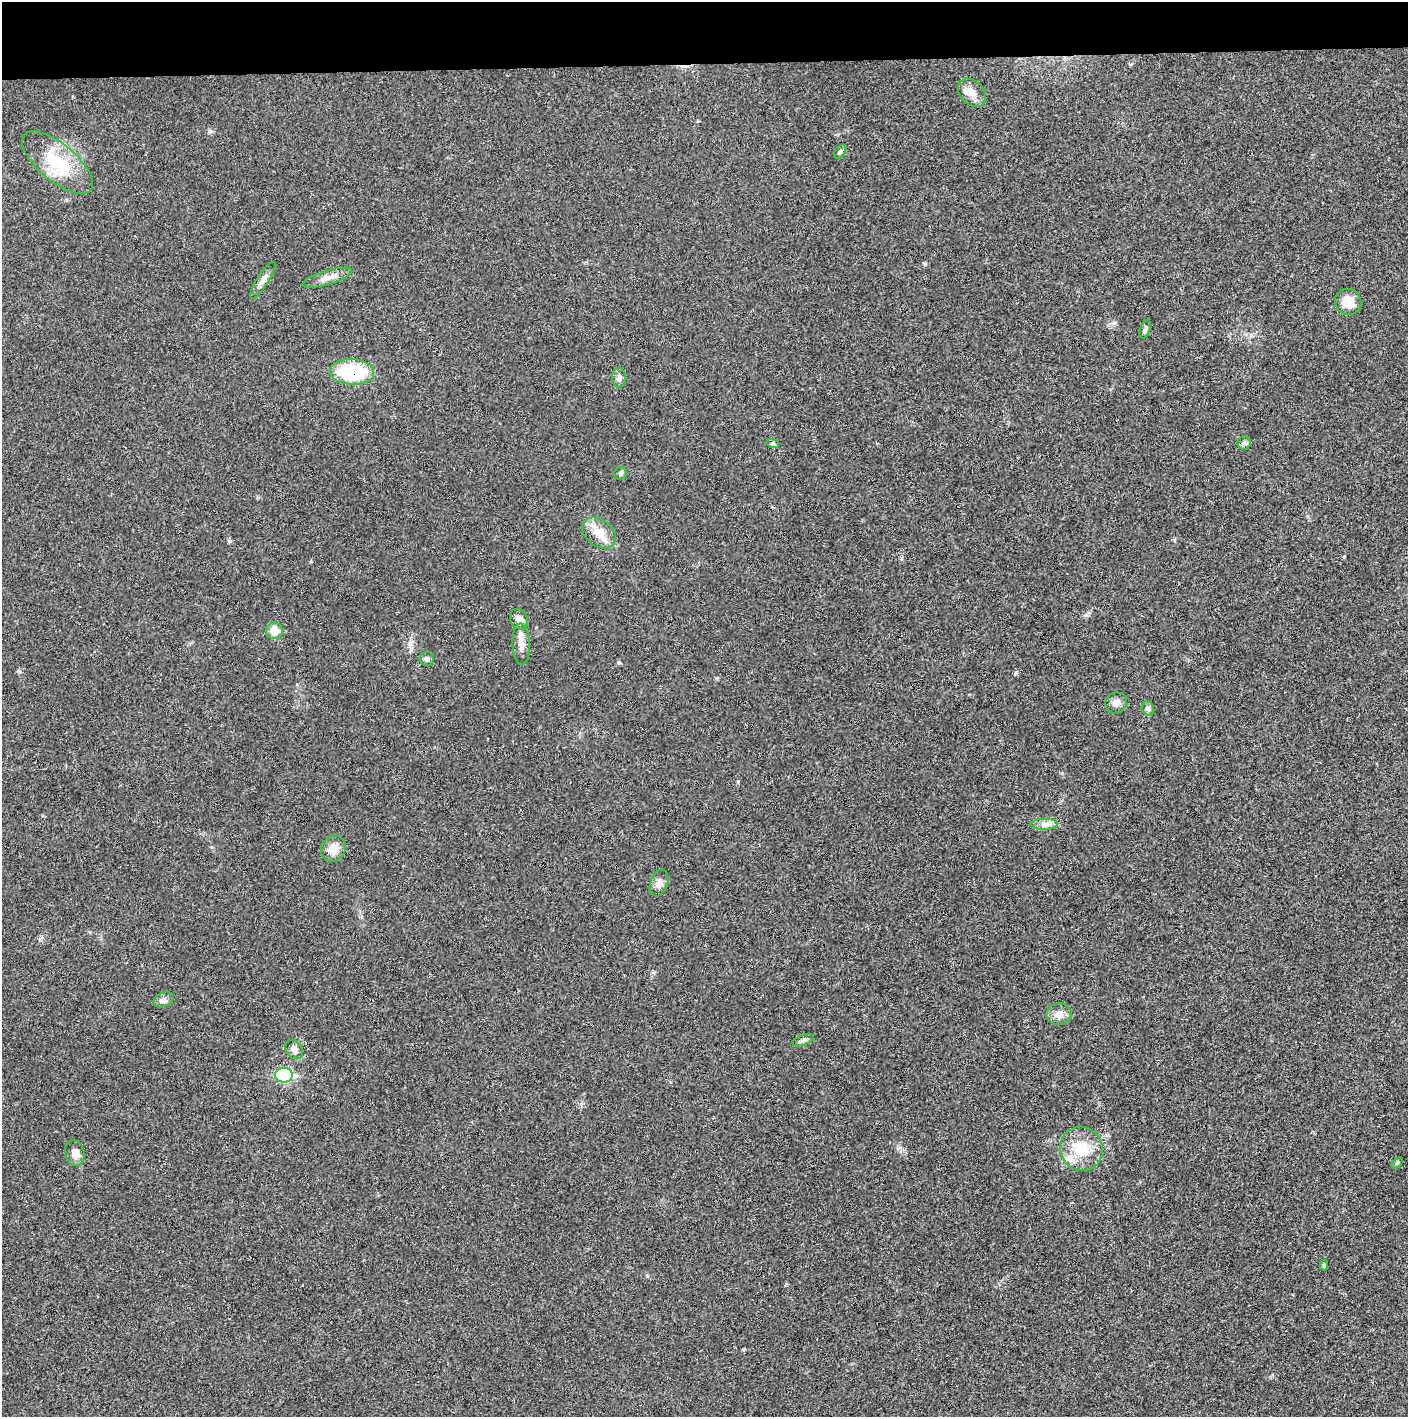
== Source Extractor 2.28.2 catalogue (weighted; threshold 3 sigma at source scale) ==
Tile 2 of 3 x 3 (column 2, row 1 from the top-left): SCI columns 1410-2815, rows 2831-4245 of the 4225 x 4245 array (HDU 1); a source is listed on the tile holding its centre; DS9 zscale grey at full resolution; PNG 1410 x 1419 px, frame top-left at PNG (2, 2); each listed source drawn as its Kron ellipse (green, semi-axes under 4 px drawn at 4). Shown black and unused: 4% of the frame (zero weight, under 3 of 4 exposures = <1% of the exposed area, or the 3 px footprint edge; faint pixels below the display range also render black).
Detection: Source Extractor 2.28.2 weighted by HDU 2 'WHT'; one run over the whole footprint, this tile lists its part. Background 0.0197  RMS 0.0041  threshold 0.0186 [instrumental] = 3 sigma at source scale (4.5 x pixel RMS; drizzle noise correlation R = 1.50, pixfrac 1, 0.05/0.05 arcsec/px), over >= 5 px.
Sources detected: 31; all 31 listed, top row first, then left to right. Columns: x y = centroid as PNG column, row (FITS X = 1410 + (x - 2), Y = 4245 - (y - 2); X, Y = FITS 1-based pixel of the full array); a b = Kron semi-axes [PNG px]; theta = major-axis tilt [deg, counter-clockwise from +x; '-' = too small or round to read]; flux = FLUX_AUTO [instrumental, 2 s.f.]
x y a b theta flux
972 93 16 12 -46 4.1
840 152 8 5 54 0.79
57 162 43 18 -40 21
327 278 26 7 17 3.6
263 280 21 6 57 2.5
1348 302 13 13 - 6.3
1145 329 10 5 72 1
352 372 22 13 -4 28
619 378 10 7 -89 1.5
1244 443 6 6 - 1.1
773 444 6 4 -19 0.67
621 473 6 6 - 0.95
599 533 19 13 -38 6.4
519 619 10 8 -59 2.7
274 631 8 8 - 7.3
521 644 21 8 -87 4
427 659 7 7 - 1.4
1116 703 11 10 - 2.6
1148 709 7 6 - 1
1044 824 13 5 1 2.2
333 849 13 12 - 5
659 883 14 8 70 2.4
163 1000 10 7 24 1.6
1059 1014 12 11 - 3.5
803 1040 11 5 20 1.3
294 1049 10 8 -52 2.4
284 1075 9 7 -4 34
1081 1149 22 21 - 13
75 1153 13 9 -74 3
1397 1163 6 4 44 0.59
1324 1265 5 4 - 0.71
Overlapping masked pixels (flux is a lower limit): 1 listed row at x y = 352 372
Unlisted compact peaks at least as high as the median listed source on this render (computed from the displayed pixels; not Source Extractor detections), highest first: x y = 230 541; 1344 557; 210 131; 619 662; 925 264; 1085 615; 738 781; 743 1349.